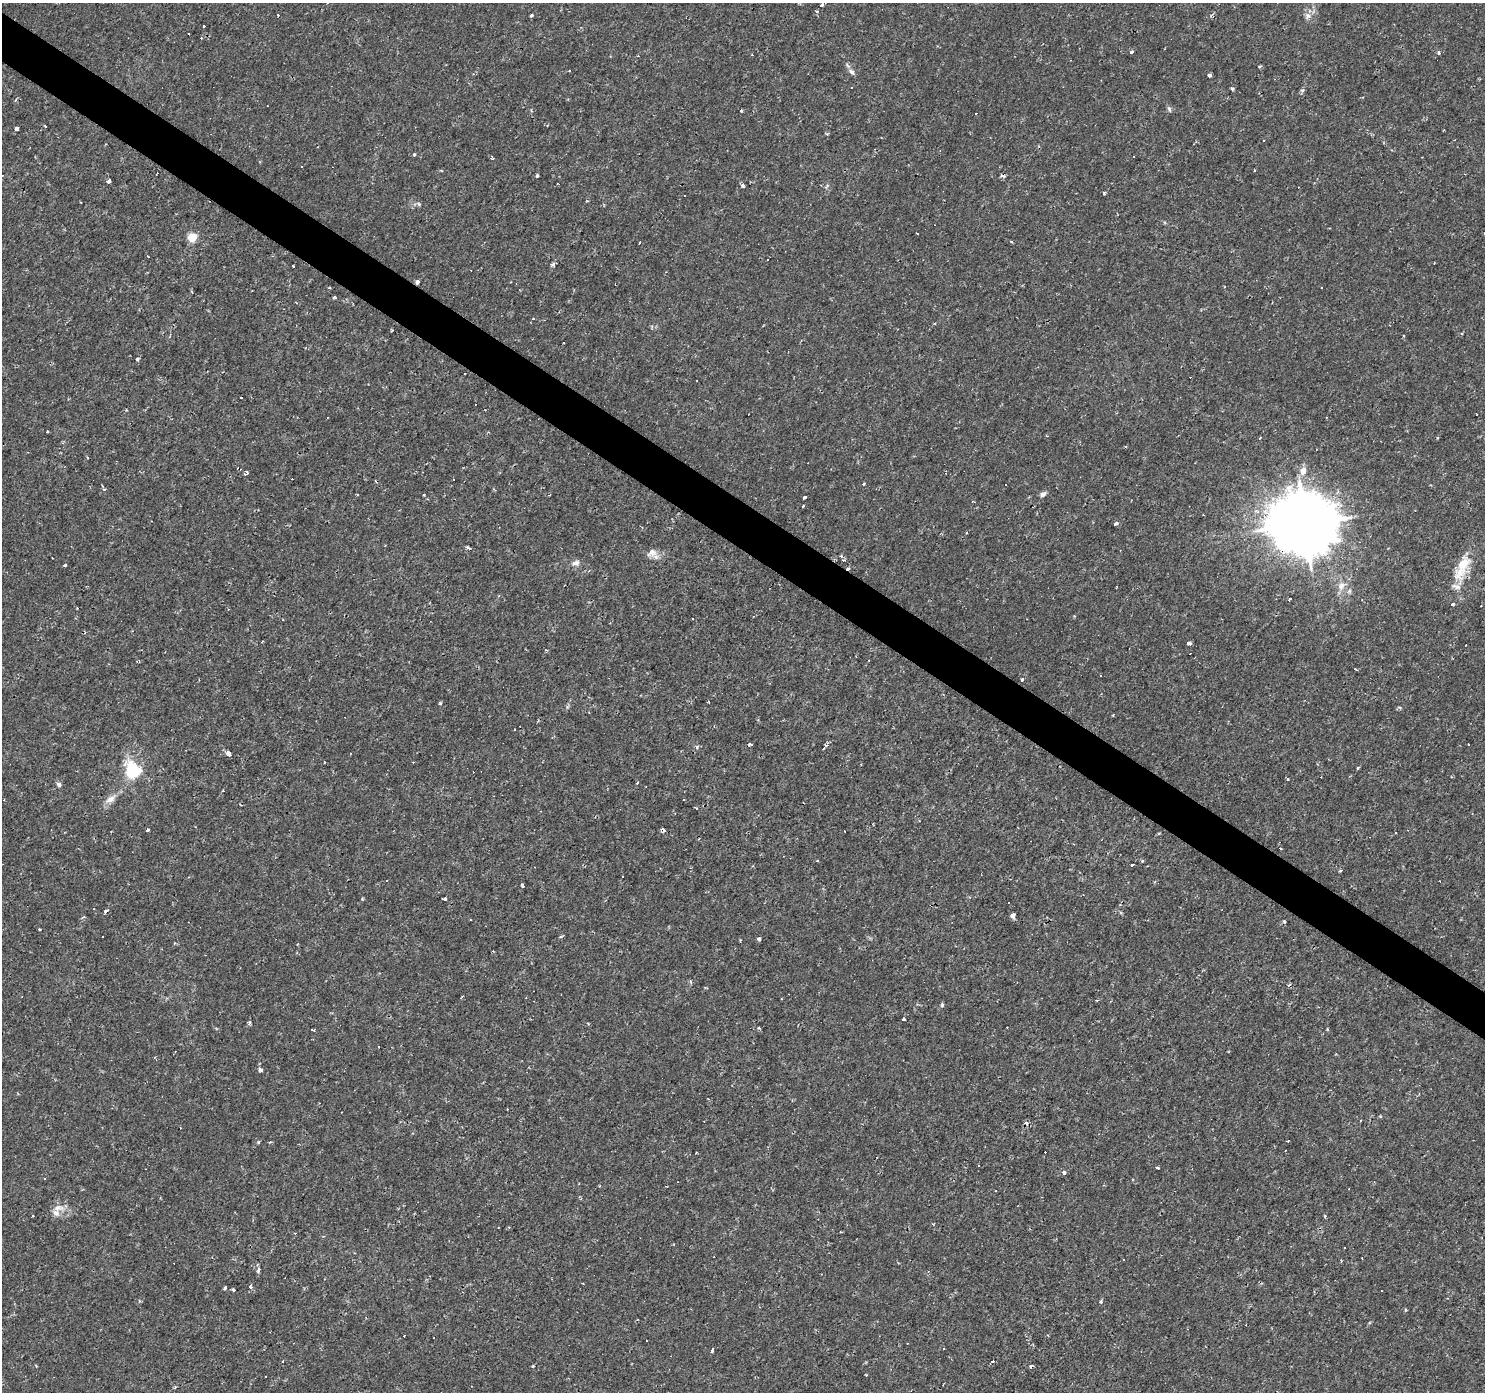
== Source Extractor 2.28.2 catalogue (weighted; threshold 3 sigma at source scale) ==
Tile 11 of 4 x 4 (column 3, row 3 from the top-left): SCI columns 2969-4451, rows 1637-3026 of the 5934 x 5985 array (HDU 1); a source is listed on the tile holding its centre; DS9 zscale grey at full resolution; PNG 1487 x 1394 px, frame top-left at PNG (2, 3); no overlay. Shown black and unused: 3% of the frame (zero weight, under 2 of 3 exposures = <1% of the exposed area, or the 3 px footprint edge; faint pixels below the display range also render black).
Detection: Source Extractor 2.28.2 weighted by HDU 2 'WHT'; one run over the whole footprint, this tile lists its part. Background 0.00108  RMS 0.0015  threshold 0.00681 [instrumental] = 3 sigma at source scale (4.5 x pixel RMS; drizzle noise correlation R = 1.50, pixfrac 1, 0.0396/0.0396 arcsec/px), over >= 5 px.
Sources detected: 212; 79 cosmic-ray / hot-pixel residue — not listed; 4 inside a brighter listed object's ellipse — not listed separately; the other 129 listed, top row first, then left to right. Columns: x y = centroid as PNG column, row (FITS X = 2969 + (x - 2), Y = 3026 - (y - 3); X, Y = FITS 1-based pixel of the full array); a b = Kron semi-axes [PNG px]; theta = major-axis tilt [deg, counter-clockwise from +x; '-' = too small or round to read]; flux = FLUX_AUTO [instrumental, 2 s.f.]
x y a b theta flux
821 5 4 3 - 4.7
278 15 3 3 - 1.6
531 15 4 4 - 0.91
1307 16 10 8 62 0.7
204 26 3 3 - 0.56
1131 52 4 3 - 0.34
1438 53 4 4 - 0.25
569 70 3 3 - 0.35
851 72 10 6 -47 0.56
1209 75 4 3 - 2.1
852 87 3 3 - 0.45
1232 88 3 3 - 0.35
1302 90 6 5 - 0.25
1169 109 8 4 -65 0.33
740 110 3 3 - 0.91
45 126 3 2 - 0.23
16 129 4 3 - 2
414 155 3 3 - 0.44
492 157 5 4 - 0.18
301 167 3 3 - 0.35
2 176 3 3 - 0.12
537 176 3 3 - 0.55
108 181 4 3 - 0.9
743 186 3 3 - 0.6
1104 193 3 3 - 0.4
685 196 3 3 - 0.73
419 204 6 5 - 0.25
192 237 5 5 - 6.6
1011 242 5 3 - 0.14
639 243 3 2 - 0.13
553 264 4 4 - 0.44
293 266 3 3 - 2.2
417 282 4 4 - 0.49
1322 288 3 3 - 0.38
334 297 4 3 - 0.23
935 323 4 3 - 0.13
392 330 3 2 - 0.21
1403 336 3 3 - 0.51
137 359 4 4 - 0.39
47 432 3 3 - 0.58
1260 438 3 2 - 0.14
1303 471 9 7 67 1.1
245 473 6 4 23 0.48
864 483 3 3 - 0.27
1006 484 3 3 - 0.59
104 489 6 5 - 0.26
494 489 6 2 -43 0.13
1043 494 6 5 - 0.61
424 495 3 2 - 0.15
804 497 4 3 - 0.31
803 506 3 3 - 0.29
1305 523 19 17 -9 1100
1116 524 4 3 - 0.82
468 547 5 3 - 0.28
652 552 13 11 -7 1.1
575 563 12 7 9 0.73
65 565 3 3 - 0.24
1459 573 27 18 80 3.3
1341 586 13 10 57 1.4
1117 587 3 2 - 0.14
1290 599 4 3 - 0.79
1452 604 3 3 - 0.9
1188 643 4 3 - 0.73
138 661 5 2 - 0.21
1022 680 3 3 - 0.32
440 703 3 3 - 0.2
1113 715 3 3 - 0.49
826 745 4 3 - 0.37
697 747 6 4 75 0.34
228 753 4 4 - 1.9
1357 768 3 3 - 0.38
132 771 12 10 -89 11
1288 779 4 3 - 0.14
637 783 3 3 - 0.17
59 784 6 5 - 0.37
110 799 14 8 31 1.1
241 805 4 2 - 0.15
697 808 3 3 - 0.39
663 829 4 3 - 0.56
147 830 4 3 - 0.48
1159 833 5 3 - 0.15
1132 865 4 3 - 0.5
1340 871 3 3 - 0.19
622 876 3 3 - 0.4
522 885 4 3 - 0.33
445 898 3 3 - 2.8
362 899 5 3 - 0.15
1009 902 3 2 - 0.19
106 911 4 3 - 1.6
1013 915 4 4 - 1.6
1284 922 4 3 - 0.2
40 930 3 3 - 0.14
103 937 3 3 - 1.2
759 939 4 3 - 0.48
691 982 5 3 - 0.24
1097 1000 3 3 - 0.15
942 1005 6 4 88 0.21
903 1019 4 3 - 1.6
250 1022 4 4 - 0.28
759 1028 4 3 - 0.23
260 1070 4 4 - 0.76
1380 1116 4 3 - 0.2
258 1142 4 3 - 0.21
270 1142 4 3 - 0.14
696 1152 3 2 - 0.12
979 1165 3 3 - 0.48
1158 1168 3 2 - 0.26
1064 1172 5 4 - 0.44
45 1178 3 3 - 2.2
599 1186 4 2 - 0.11
995 1191 3 3 - 0.37
57 1208 18 7 2 1.1
1325 1216 3 3 - 0.4
1345 1247 3 3 - 0.24
1362 1258 3 2 - 0.2
258 1271 7 4 65 0.28
250 1287 6 5 - 0.33
224 1288 4 3 - 1.4
233 1290 4 3 - 0.33
1381 1291 3 3 - 0.62
139 1301 5 3 - 0.16
1101 1302 5 4 - 0.24
1405 1310 5 3 - 0.15
712 1350 4 3 - 0.58
992 1361 3 3 - 3.6
1031 1366 5 4 - 0.38
866 1375 3 2 - 0.1
266 1377 3 2 - 0.15
175 1387 4 3 - 0.19
Overlapping masked pixels (flux is a lower limit): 4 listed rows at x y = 417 282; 1305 523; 106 911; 1031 1366
Isophote crosses this tile's border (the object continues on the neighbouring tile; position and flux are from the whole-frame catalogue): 1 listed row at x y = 2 176
Unlisted compact peaks at least as high as the median listed source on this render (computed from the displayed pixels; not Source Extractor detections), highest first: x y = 533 1366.